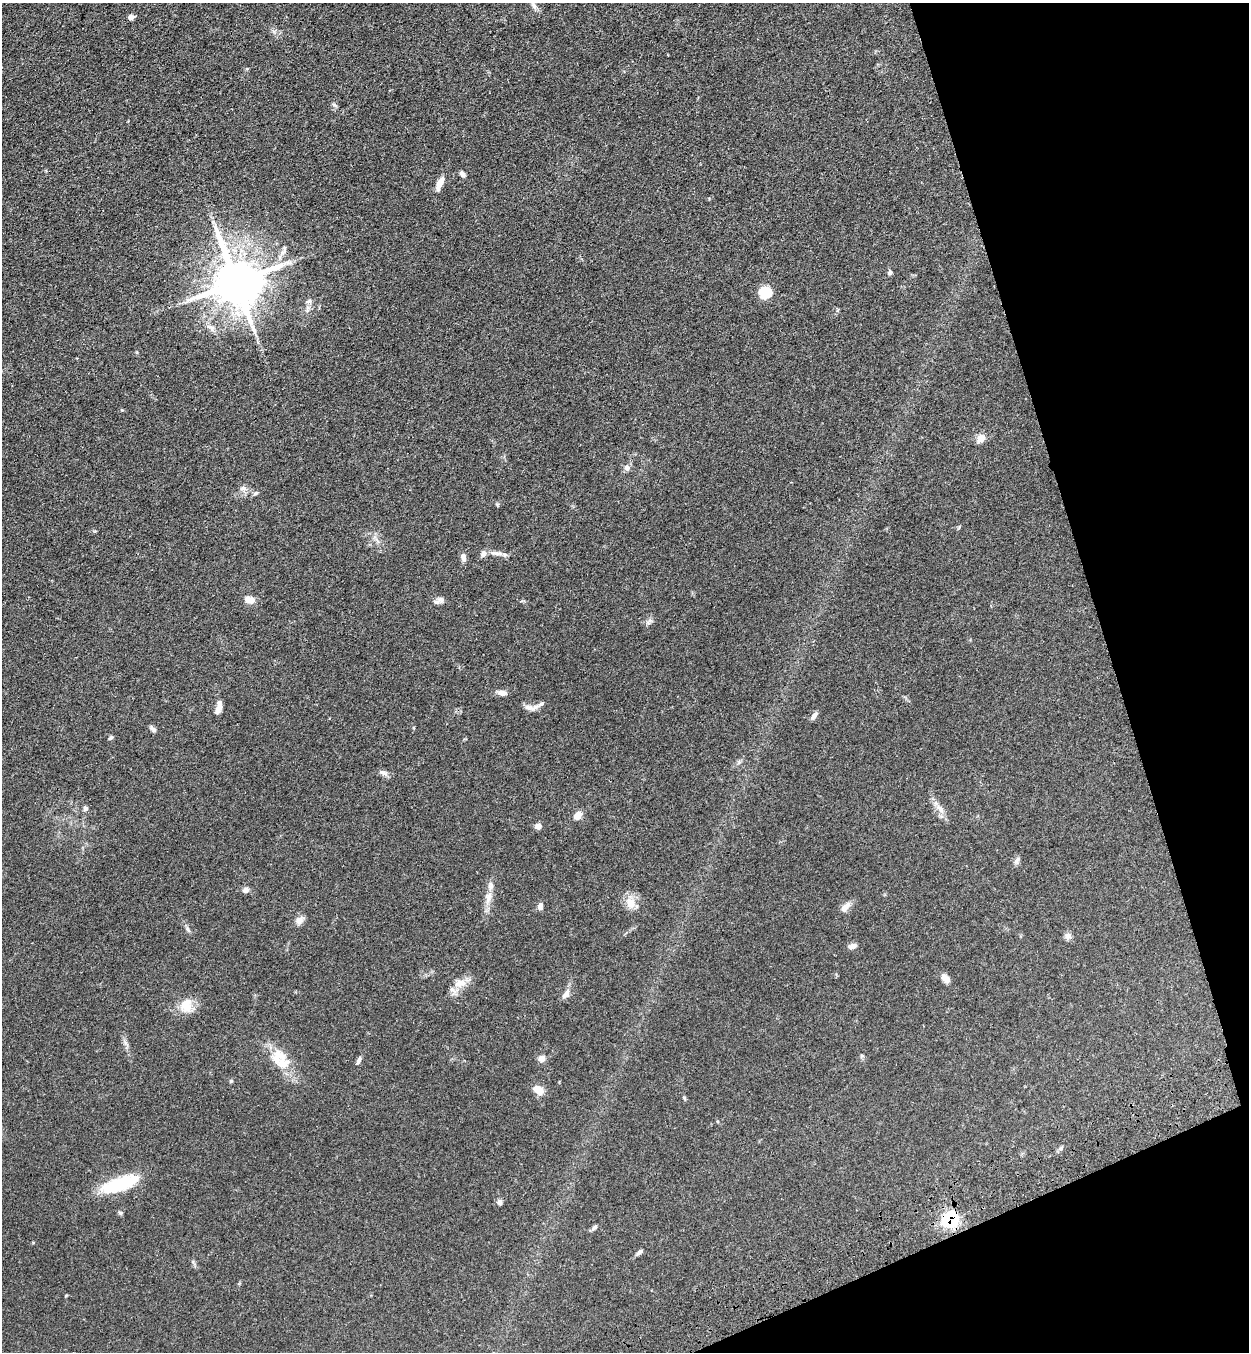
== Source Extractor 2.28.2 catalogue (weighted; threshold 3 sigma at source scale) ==
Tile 12 of 4 x 4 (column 4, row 3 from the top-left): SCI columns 3947-5193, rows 1465-2814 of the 5522 x 5630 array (HDU 1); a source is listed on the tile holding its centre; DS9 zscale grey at full resolution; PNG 1251 x 1354 px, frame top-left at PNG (2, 3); no overlay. Shown black and unused: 15% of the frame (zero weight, under 3 of 4 exposures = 6% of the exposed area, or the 3 px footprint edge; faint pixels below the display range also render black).
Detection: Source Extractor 2.28.2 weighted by HDU 2 'WHT'; one run over the whole footprint, this tile lists its part. Background 0.0704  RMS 0.0041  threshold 0.0184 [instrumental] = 3 sigma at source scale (4.5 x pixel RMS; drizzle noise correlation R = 1.50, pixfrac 1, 0.05/0.05 arcsec/px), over >= 5 px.
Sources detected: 66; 6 inside a brighter listed object's ellipse — not listed separately; the other 60 listed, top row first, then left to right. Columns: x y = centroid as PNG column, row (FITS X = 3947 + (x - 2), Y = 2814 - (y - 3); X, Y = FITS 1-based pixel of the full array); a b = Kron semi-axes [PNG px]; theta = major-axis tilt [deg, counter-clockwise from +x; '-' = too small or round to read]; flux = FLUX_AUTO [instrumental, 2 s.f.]
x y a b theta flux
534 5 11 6 -62 1.5
131 17 6 5 - 1.7
334 105 9 3 -29 0.63
462 174 8 5 -49 1.4
440 183 20 6 66 3.8
283 252 12 5 65 1.7
890 273 6 5 - 0.96
236 282 15 13 -63 1900
765 292 12 11 - 8.5
309 301 9 5 11 1.1
981 438 13 9 57 2.9
627 468 8 7 - 1.6
243 489 9 8 - 1.8
256 493 8 5 27 0.76
497 504 6 4 -18 0.46
495 553 21 4 -13 2.3
463 557 10 6 -85 1.8
250 600 9 7 -12 4.4
440 600 10 8 -39 1.7
649 621 11 5 48 1.2
502 693 10 7 -11 1.9
531 707 22 8 3 2.4
217 710 11 7 57 1.8
814 715 11 6 51 1.4
153 729 11 5 -45 1.1
111 738 7 4 40 0.61
384 773 13 6 -18 1.5
940 808 17 6 -45 2.8
85 809 7 6 - 0.95
578 815 10 7 54 3.6
538 826 7 6 - 2
1017 860 11 6 67 1.3
245 890 9 7 29 1.3
488 898 20 7 76 3.7
631 903 15 13 -72 4.8
540 906 8 6 88 1.5
845 907 15 7 49 2.9
299 920 12 9 54 2.3
188 930 9 5 -63 0.91
1068 936 8 8 - 1.6
853 946 10 6 15 1.8
945 978 11 7 -51 2.8
460 983 18 11 18 4.8
566 994 13 7 51 2.3
186 1005 20 16 81 6.4
279 1055 26 13 -34 7.2
861 1056 6 4 71 0.51
541 1058 7 6 - 2.6
359 1061 11 5 61 1.2
231 1081 5 5 - 0.49
538 1090 12 8 -29 4.5
684 1098 6 4 -71 0.48
1061 1148 6 4 20 0.72
120 1184 46 14 19 19
500 1202 8 6 -77 1.1
120 1213 6 5 - 0.68
950 1220 7 7 - 79
594 1228 9 5 47 0.99
640 1252 11 5 37 1.1
66 1295 5 3 - 0.34
Overlapping masked pixels (flux is a lower limit): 1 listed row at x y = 950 1220